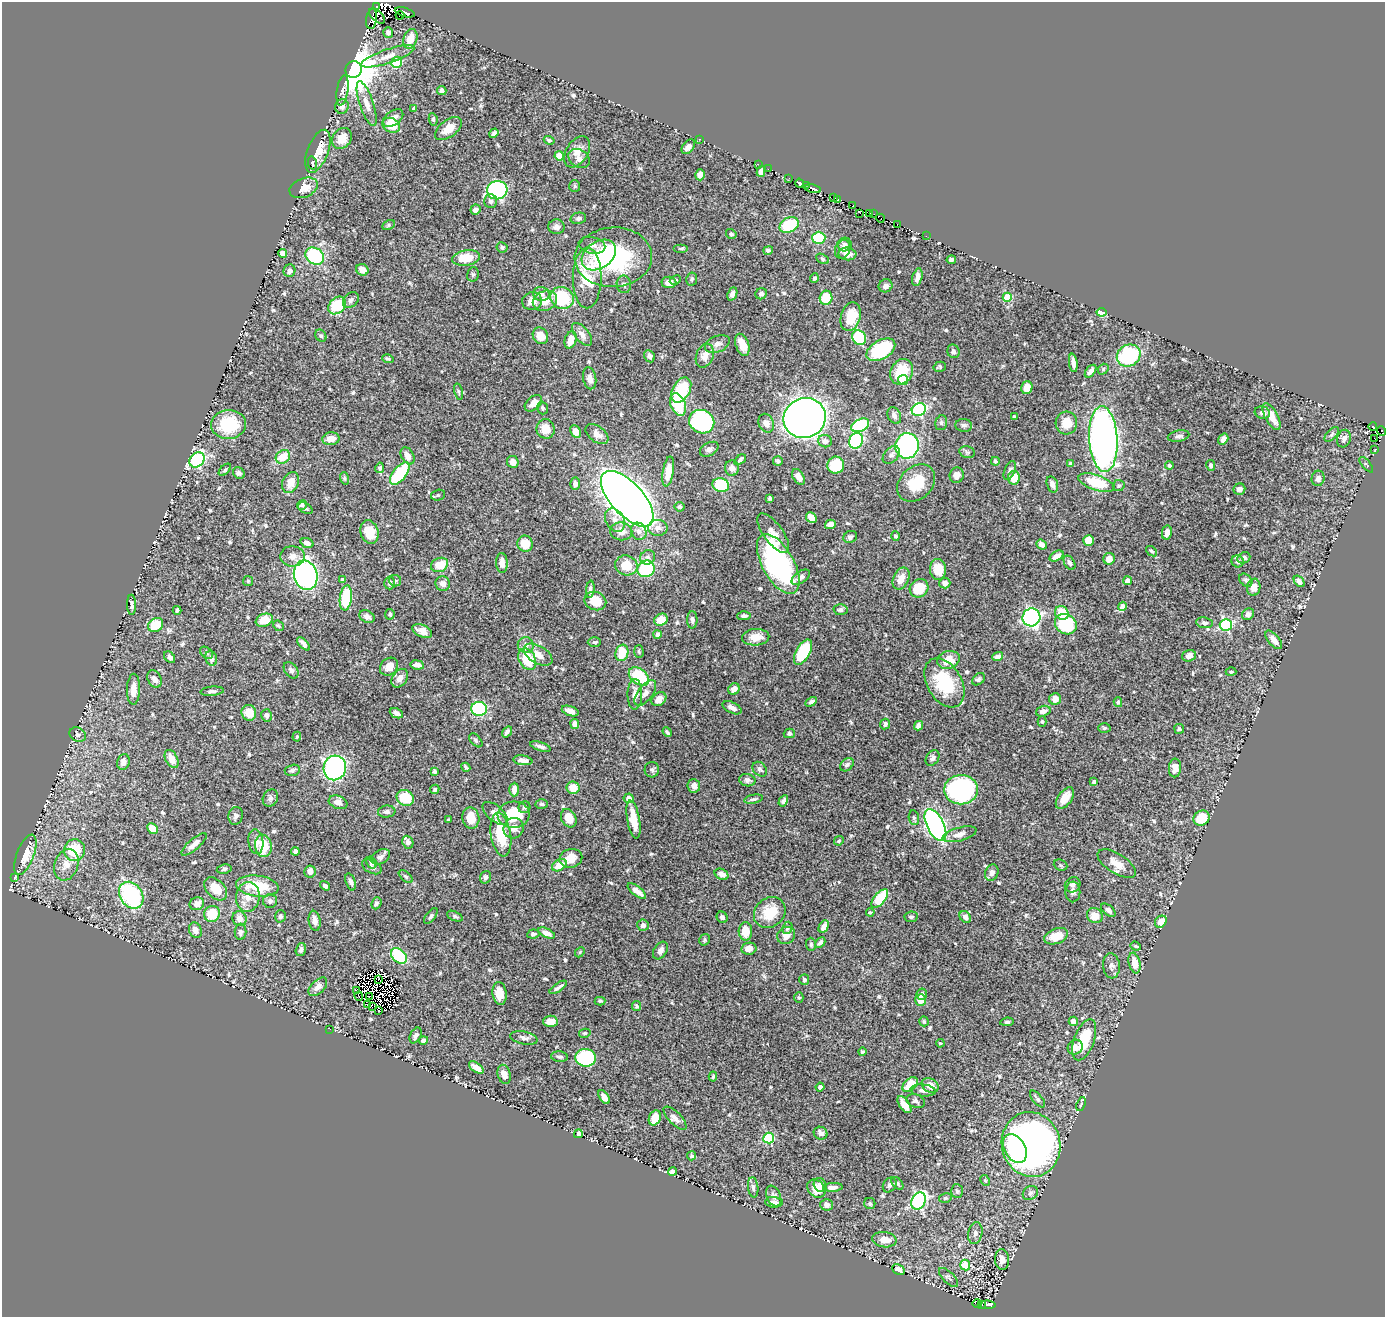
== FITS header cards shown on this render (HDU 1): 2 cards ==
NAXIS1  =                 1383
NAXIS2  =                 1315

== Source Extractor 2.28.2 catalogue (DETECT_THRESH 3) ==
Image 1383 x 1315 px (HDU 1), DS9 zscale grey, 1 PNG px = 1 image px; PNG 1387 x 1319 px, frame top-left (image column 1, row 1315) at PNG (2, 2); each listed source drawn as its Kron ellipse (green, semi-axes under 4 px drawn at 4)
Background 0.471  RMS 0.014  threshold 0.0426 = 3 sigma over >= 5 px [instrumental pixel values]
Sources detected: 632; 16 with non-positive FLUX_AUTO (blend fragments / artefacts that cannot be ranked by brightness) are neither listed nor drawn; of the other 616, the 500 brightest by FLUX_AUTO listed and drawn (116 fainter detections omitted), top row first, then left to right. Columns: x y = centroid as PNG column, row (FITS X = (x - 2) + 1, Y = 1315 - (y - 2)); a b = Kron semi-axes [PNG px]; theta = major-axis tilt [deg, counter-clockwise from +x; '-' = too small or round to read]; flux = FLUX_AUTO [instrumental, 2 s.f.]
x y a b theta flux
376 7 4 2 - 83
405 12 10 4 -16 110
400 15 4 2 - 45
377 16 10 5 -41 6.1
372 19 10 5 80 140
388 32 5 5 - 3.2
410 39 10 7 71 15
388 56 28 7 19 11
397 62 6 5 - 42
354 70 8 8 - 4600
342 90 15 5 81 3.1
442 90 5 4 - 2.7
367 104 23 7 -72 8.7
342 107 7 6 - 3.9
414 108 4 4 - 1.7
393 118 11 7 36 7
433 119 6 4 -79 1.7
391 125 9 7 -29 18
448 129 15 8 36 12
494 133 5 3 - 2.3
342 138 11 9 54 12
699 139 2 2 - 66
549 140 5 3 - 1.5
688 147 8 5 51 5.4
318 151 22 10 69 17
577 152 17 11 57 10
559 156 4 4 - 17
579 158 11 8 -33 5.1
312 163 6 3 -78 1.4
758 164 2 2 - 5.7
768 169 2 2 - 2
761 171 5 4 - 4.1
700 175 5 5 - 4.9
789 178 3 2 - 1.9
799 183 4 3 - 21
806 185 4 2 - 12
575 186 6 5 - 1.4
304 188 15 9 22 11
813 189 8 4 -12 140
497 190 10 9 - 160
834 197 3 2 - 12
838 200 4 2 - 6.5
491 201 7 6 - 2.4
853 206 3 2 - 33
475 210 5 5 - 5.2
859 213 3 2 - 1.9
869 214 3 3 - 15
874 214 3 2 - 2
578 218 8 5 13 2.3
880 218 4 2 - 16
897 224 3 2 - 1.4
389 225 6 4 28 1.6
789 225 10 7 27 43
556 227 8 7 - 4.9
731 234 5 4 - 2.4
926 236 2 2 - 3.2
819 238 6 6 - 52
592 245 13 8 -12 6
845 245 7 7 - 3.5
502 247 5 5 - 1.8
681 248 7 4 0 1.6
843 249 10 7 68 4.4
768 250 5 4 - 1.9
283 253 4 4 - 13
847 254 9 6 -6 7.6
599 255 19 13 35 22
315 256 10 8 -36 79
613 257 39 30 3 110
466 258 14 7 9 22
822 259 7 4 -29 1.6
951 260 4 4 - 2.8
362 270 6 5 - 7.4
290 271 6 5 - 5
473 274 7 5 75 1.9
917 277 9 5 75 4.9
587 278 30 14 89 46
814 278 5 4 - 1.8
692 279 6 5 - 2.2
675 280 6 4 27 1.4
669 282 7 5 -2 8.2
624 284 9 7 -81 3.3
886 286 7 6 - 4.1
541 294 8 7 - 4.5
732 294 7 4 67 3.7
761 294 6 5 - 2.4
1007 297 4 4 - 34
562 298 12 11 - 53
826 298 7 6 - 22
351 300 9 6 45 3.2
532 301 10 9 - 7.1
545 301 12 9 23 12
337 305 10 7 46 44
1102 312 5 4 - 26
851 317 15 9 73 25
582 334 13 7 -51 6.4
321 336 6 5 - 1.7
540 336 8 7 - 11
859 338 8 6 -53 53
571 340 9 5 72 12
717 344 13 8 24 4.8
742 345 11 6 -70 14
881 350 16 9 30 77
953 351 7 6 - 3.1
1129 355 12 10 33 81
649 356 6 5 - 3.4
705 356 12 8 68 7.4
388 359 6 3 -16 1.4
1073 363 9 4 -82 5.5
940 367 6 5 - 1.7
1103 369 6 4 52 1.5
1091 371 7 4 52 4.3
901 372 13 11 59 34
590 378 11 6 -79 5.2
903 380 5 5 - 21
1027 388 6 5 - 11
681 390 13 8 60 44
458 391 8 4 -75 1.7
533 403 10 6 41 7.8
678 404 12 7 -68 40
543 408 6 5 - 1.6
919 409 7 6 - 140
1262 413 8 6 -16 3.3
894 416 9 6 -63 4.5
1271 416 15 6 -62 14
1014 417 3 3 - 1.7
805 418 21 20 - 770
702 422 13 11 -29 140
766 423 10 7 -66 4.8
941 423 7 5 75 2.2
1066 423 11 11 - 15
228 424 17 14 5 45
860 425 9 6 25 78
964 425 8 6 -5 2.8
1373 427 4 3 - 55
546 429 10 9 - 14
576 431 7 5 -63 9.6
1382 431 5 3 - 32
597 434 13 7 -38 6.5
1332 434 9 4 46 2
1178 436 11 5 10 2.5
1374 438 2 2 - 2.4
331 439 8 6 8 8.5
1103 439 33 14 -86 530
1223 439 6 4 55 4.3
1344 439 9 7 75 3.9
825 441 7 6 - 5.3
856 441 8 6 64 91
907 446 13 11 79 150
709 449 10 6 30 3.5
1375 450 3 2 - 3
967 452 8 5 -13 2.4
891 455 10 7 47 3.4
408 456 9 6 -61 7
283 457 7 6 - 17
197 460 8 6 47 140
740 460 6 4 34 2
778 461 5 5 - 2.1
995 461 4 3 - 1.8
513 462 6 5 - 5.6
1071 464 4 4 - 3.7
836 465 8 8 - 41
1169 465 4 4 - 2.1
1211 465 5 4 - 1.9
1366 465 9 4 -50 1.5
380 468 5 4 - 2
732 468 7 7 - 4.4
225 470 7 4 45 1.5
1010 470 10 5 67 2.8
668 471 15 5 81 13
239 473 6 5 - 3
400 473 13 6 51 55
957 475 8 7 - 5.9
798 477 8 5 -56 6.9
344 478 6 4 -72 1.5
1014 478 7 6 - 19
1318 478 8 6 76 4.3
291 482 11 8 65 9.4
916 483 21 16 42 29
1097 483 19 7 -18 36
575 484 6 5 - 4.4
1052 484 8 5 -73 4.9
721 485 8 7 - 60
1119 485 6 5 - 1.7
1239 489 6 5 - 4.2
438 495 7 5 15 1.7
770 498 4 3 - 1.9
627 499 35 16 -47 2000
302 505 5 4 - 1.5
680 507 5 5 - 2
305 508 8 5 -31 2
811 518 6 5 - 16
615 520 12 9 -59 7.2
830 524 5 4 - 9.1
658 528 9 8 - 5.1
621 531 11 9 -8 8.5
639 531 9 7 -61 4.1
369 532 12 9 -72 19
773 533 23 9 -54 11
1167 533 7 5 82 6.6
895 536 5 4 - 1.6
850 537 7 6 - 2.8
1089 540 5 5 - 15
307 543 7 4 -20 4.3
525 544 8 7 - 17
1041 545 5 4 - 5.2
1152 551 6 4 -39 1.5
293 556 12 10 -2 6
1056 556 7 5 32 6.7
648 557 7 7 - 3.2
1244 558 7 5 24 3.9
1109 559 6 5 - 8.3
1238 561 6 6 - 2.4
502 563 10 6 -87 7.8
1069 563 8 5 -59 2.5
778 564 33 16 -61 170
439 565 9 7 21 19
626 565 11 10 - 18
646 569 9 8 - 66
938 569 10 8 -86 19
306 575 15 11 -74 220
801 577 10 5 34 4.9
901 578 12 7 65 11
342 580 4 3 - 1.9
1246 580 7 5 -44 2.2
248 581 5 5 - 1.4
395 581 6 6 - 2.5
1128 581 4 4 - 7.9
1299 581 6 4 -52 3.9
390 583 6 5 - 2.5
443 583 7 7 - 4.7
945 583 5 5 - 6.7
1254 587 9 6 79 7.2
919 588 10 8 43 27
590 589 8 4 83 2.9
346 598 12 6 83 47
595 601 11 9 -22 20
132 605 10 4 -88 3
1122 606 4 4 - 8.7
177 610 4 3 - 1.8
841 610 7 5 3 2.5
1062 613 7 6 - 20
390 614 5 4 - 1.8
1248 614 6 5 - 4.4
744 616 7 4 2 2.7
367 617 8 6 -29 3.7
1031 617 9 9 - 250
264 620 9 6 19 16
661 620 7 6 - 12
692 620 9 5 89 2.5
1205 623 8 5 -9 3
1066 624 11 9 -35 65
156 625 8 6 35 29
1226 625 6 6 - 130
278 626 6 4 -43 1.5
422 631 10 6 -25 8.3
657 634 4 4 - 2.9
756 637 14 8 3 13
1274 640 11 5 -50 7.4
594 642 6 5 - 1.5
304 644 8 3 -49 4
526 645 8 7 - 4.8
639 652 6 4 -88 1.4
803 652 14 7 61 48
206 653 7 5 -40 1.8
622 653 8 6 73 21
538 655 16 8 -30 11
1189 656 7 5 17 6.3
170 657 6 4 -50 3.8
998 657 5 4 - 3.7
211 658 7 5 -72 3.5
527 659 11 8 -62 36
948 660 11 8 19 18
417 665 7 4 -9 5.1
389 667 10 8 42 9.4
291 670 9 6 -52 3.3
1231 672 5 4 - 1.6
639 676 11 7 -36 44
400 678 10 7 55 7
154 679 9 6 -60 5.3
978 679 7 5 42 2
944 683 27 17 -59 49
133 689 15 6 89 9.2
734 689 6 5 - 7.7
212 691 11 4 6 3.2
645 693 15 7 52 5.5
635 694 15 7 89 7.7
659 699 8 6 39 7.6
1055 699 6 5 - 7.5
811 702 6 4 32 3.4
1118 702 5 4 - 1.7
732 708 10 5 -26 4.6
479 709 8 7 - 93
570 711 9 4 -20 5.5
1043 711 7 5 18 5.3
249 713 8 7 - 14
396 713 7 4 -25 5.1
266 715 6 5 - 3.6
1042 722 5 4 - 1.4
575 724 5 4 - 5.5
885 724 5 5 - 2.7
918 726 5 4 - 4.5
1104 728 6 5 - 1.7
1179 729 5 5 - 1.7
507 732 6 3 55 2.4
667 732 5 3 - 1.5
789 733 5 4 - 2.1
78 735 8 7 - 3.2
297 737 5 4 - 1.4
476 740 8 5 -46 1.8
540 746 11 4 -18 3.1
933 758 8 6 56 3.2
172 759 10 6 -63 9.8
523 760 9 5 -8 5.2
123 762 8 6 75 5.6
847 765 8 5 40 2.7
466 767 5 3 - 1.5
335 768 12 11 - 200
1175 768 9 6 86 7.7
760 769 8 6 -47 2.6
292 770 8 5 15 2.2
652 770 8 7 - 2.3
434 771 4 4 - 1.6
747 780 8 6 -12 3.1
1094 782 4 3 - 3.2
694 786 7 6 - 4.5
573 788 6 6 - 13
435 789 5 4 - 1.8
514 790 7 4 86 6.5
961 790 17 14 1 160
270 798 9 7 62 3
405 798 9 7 -31 28
629 798 5 5 - 7.3
1065 798 12 7 53 14
754 799 9 4 11 2
783 801 6 4 60 2.7
338 802 10 6 -20 6.8
542 804 6 4 -2 1.7
524 807 6 5 - 2.1
387 812 8 6 7 2.9
495 813 15 7 -41 8
514 815 16 13 4 37
236 816 9 7 77 3
471 818 10 8 -79 16
569 818 10 7 -60 14
914 818 7 5 -80 2.3
1202 818 8 7 - 24
633 819 19 6 -79 20
449 820 3 3 - 1.4
935 825 17 8 -64 300
514 828 10 10 - 6.9
153 829 6 5 - 16
959 834 17 6 15 6.9
501 835 22 10 -81 39
839 841 5 4 - 1.4
256 842 12 7 -83 6.4
408 842 6 5 - 4
194 844 16 5 41 5.6
263 846 11 8 -81 21
74 850 11 10 - 34
295 851 4 4 - 2.8
25 855 21 8 69 19
380 857 10 6 30 3.5
571 858 11 9 14 11
371 863 6 4 -58 1.9
1117 864 22 9 -32 12
66 865 16 12 70 12
559 865 8 5 31 14
1061 865 7 5 -22 1.7
372 867 10 6 -29 3
224 869 7 4 9 2.1
310 871 6 6 - 5.7
992 873 8 6 70 5.1
722 874 7 5 -26 5.5
15 877 4 3 - 1.9
406 877 8 4 -42 1.9
485 877 6 5 - 2.1
350 882 9 5 -72 3.5
1073 885 8 7 - 3.3
257 886 21 10 -6 33
325 886 5 4 - 2.6
216 889 13 9 -46 17
637 891 11 4 -37 7.4
1073 892 10 7 88 3.5
131 895 14 11 -56 100
248 897 15 12 84 12
880 898 11 5 50 41
270 901 7 7 - 3.3
376 903 6 5 - 1.9
197 904 7 6 - 6.2
1108 910 8 5 -39 4.2
770 912 17 14 43 26
870 912 4 4 - 1.4
212 914 8 7 - 24
280 916 6 5 - 2.5
431 916 9 4 51 2.3
455 916 8 4 -25 1.9
1095 916 8 7 - 13
722 917 6 5 - 3.1
911 917 7 5 8 2
965 917 6 5 - 4.3
239 919 8 6 -64 6.8
315 921 10 6 -80 5.9
1161 922 6 5 - 9.5
643 925 6 6 - 4.5
824 927 7 4 62 4.8
787 928 6 5 - 1.9
195 930 8 6 -69 6
745 931 9 6 -88 14
240 932 8 6 89 2.7
547 933 9 4 -25 6.3
533 934 6 4 7 2.3
786 935 9 8 - 7.2
1056 936 12 7 19 20
705 940 6 5 - 1.5
820 942 6 4 42 2.4
811 944 7 5 -88 1.7
1136 946 5 4 - 1.4
301 949 7 5 73 2.9
749 949 7 6 - 6.4
660 950 9 6 58 4.3
580 952 5 4 - 1.4
399 956 9 6 -41 45
1135 963 10 5 -78 14
1111 966 13 8 -84 5.4
378 979 3 2 - 1.6
804 980 5 5 - 2
318 987 11 6 44 5.3
558 987 10 3 35 2.5
357 990 4 2 - 1.9
500 993 11 7 -82 12
922 994 6 5 - 3
359 996 4 2 - 2.1
369 997 3 3 - 1.8
799 998 5 4 - 1.5
921 1000 6 5 - 12
600 1001 5 4 - 1.4
367 1004 3 2 - 1.5
637 1006 5 4 - 1.7
372 1007 3 3 - 280
378 1010 2 2 - 1.6
550 1021 7 5 1 9
924 1021 5 4 - 1.6
1073 1021 4 4 - 5
1007 1022 7 4 8 1.8
330 1029 2 2 - 43
585 1033 6 4 14 1.4
416 1035 8 5 62 3.2
524 1038 14 6 -12 4.2
423 1040 5 4 - 3.1
1084 1040 21 10 70 33
940 1043 4 3 - 1.4
1075 1047 8 7 - 6.1
862 1052 4 4 - 1.6
559 1057 8 5 -6 2.4
586 1058 10 9 - 70
476 1068 8 4 -36 5.9
504 1074 10 6 -74 6.6
713 1077 5 4 - 1.6
910 1085 9 5 42 22
930 1085 9 7 -28 9.9
820 1087 4 4 - 2.4
923 1090 12 6 -6 4.5
604 1097 8 4 -55 6.5
1037 1099 10 5 -50 2.1
916 1101 10 6 -20 2.9
1081 1104 7 3 69 1.5
904 1105 10 5 -55 9.2
655 1118 8 5 66 14
675 1118 15 6 -45 5.2
821 1133 7 6 - 4.3
578 1134 4 3 - 2.8
769 1138 5 5 - 74
1031 1144 32 29 -77 540
1015 1149 15 10 -58 26
692 1156 4 4 - 1.5
673 1172 4 4 - 7.9
985 1180 5 4 - 1.4
897 1183 7 4 -50 1.7
820 1185 7 6 - 7.1
890 1185 8 6 54 2.9
753 1187 10 5 -84 3
833 1187 10 4 3 5.8
816 1188 10 8 -45 13
957 1191 7 6 - 2
1030 1193 8 6 35 2.8
774 1196 11 7 -67 3.7
945 1198 6 5 - 1.6
919 1201 9 6 62 170
774 1202 8 5 -3 4.8
870 1203 5 5 - 2.3
827 1205 6 5 - 3.9
975 1233 11 7 78 3.6
884 1240 12 7 -8 11
1002 1259 10 7 -87 6.5
965 1265 5 5 - 30
898 1270 6 5 - 5.9
949 1277 12 5 -44 3.1
977 1304 4 3 - 1.6
982 1304 3 2 - 11
987 1305 8 3 0 35
At the frame edge (FLAGS 8, measured only in part): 1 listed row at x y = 1382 431
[116 fainter detections neither listed nor drawn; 16 non-positive-flux detections neither listed nor drawn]